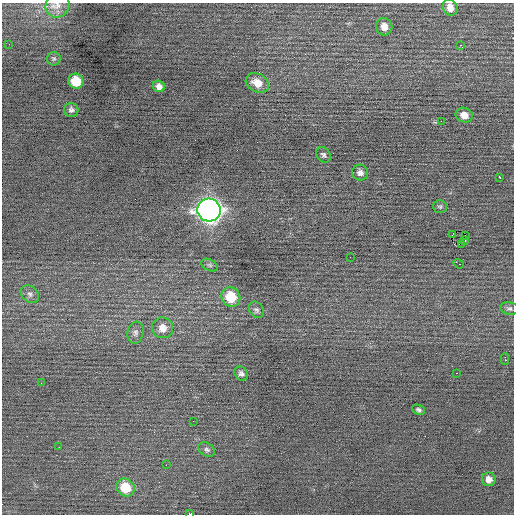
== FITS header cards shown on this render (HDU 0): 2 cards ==
NAXIS1  =                  512 / Axis length
NAXIS2  =                  512 / Axis length

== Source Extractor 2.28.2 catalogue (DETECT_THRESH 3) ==
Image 512 x 512 px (HDU 0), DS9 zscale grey, 1 PNG px = 1 image px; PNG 516 x 516 px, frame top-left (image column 1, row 512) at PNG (2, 3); each listed source drawn as its Kron ellipse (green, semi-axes under 4 px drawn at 4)
Background 0.0332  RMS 0.82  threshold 2.47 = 3 sigma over >= 5 px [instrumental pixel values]
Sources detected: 42; all 42 listed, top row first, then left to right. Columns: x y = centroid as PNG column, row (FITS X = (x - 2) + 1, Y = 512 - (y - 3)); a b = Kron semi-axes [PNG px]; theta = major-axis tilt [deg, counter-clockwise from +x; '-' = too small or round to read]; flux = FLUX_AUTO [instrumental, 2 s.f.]
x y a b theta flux
57 5 12 11 - 440
450 7 8 7 - 420
384 27 8 8 - 450
9 44 2 2 - 31
460 45 2 2 - 390
54 59 7 6 - 110
76 81 8 7 - 1500
257 83 12 9 -27 740
159 86 6 5 - 280
71 110 7 7 - 160
464 115 9 7 -20 450
441 121 2 2 - 570
323 155 8 6 -51 140
360 173 8 7 - 270
500 177 3 3 - 190
440 207 7 6 - 110
209 210 12 11 - 34000
452 234 3 2 - 41
465 235 2 2 - 660
465 241 3 2 - 65
461 244 2 2 - 380
350 257 2 2 - 36
459 264 5 2 - 310
210 265 9 5 -27 140
30 294 10 8 -41 210
231 297 10 9 - 1700
509 309 9 6 -11 150
256 310 9 7 -53 160
163 328 10 10 - 530
135 333 11 8 79 220
505 359 5 2 - 440
456 373 2 2 - 38
241 374 8 6 -45 170
41 383 2 2 - 180
418 410 7 4 -23 130
193 421 2 2 - 30
59 447 2 2 - 26
207 450 9 6 -32 160
166 465 2 2 - 260
489 479 7 7 - 360
125 488 9 8 - 1600
190 514 4 2 - 1700
At the frame edge (FLAGS 8, measured only in part): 2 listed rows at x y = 57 5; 190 514